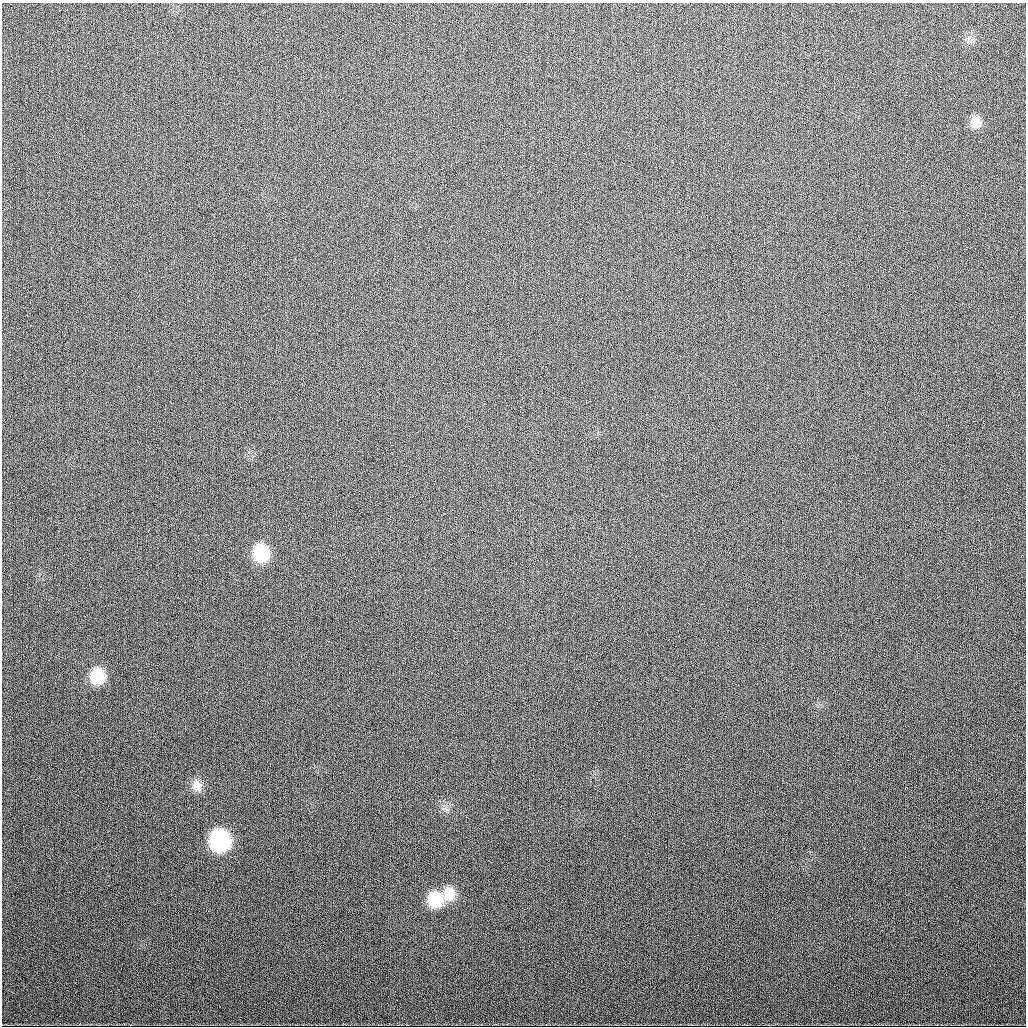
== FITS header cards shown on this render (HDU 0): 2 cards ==
NAXIS1  =                 1024
NAXIS2  =                 1024

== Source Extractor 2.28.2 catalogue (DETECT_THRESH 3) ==
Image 1024 x 1024 px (HDU 0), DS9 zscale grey, 1 PNG px = 1 image px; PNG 1028 x 1028 px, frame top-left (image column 1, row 1024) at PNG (2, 3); no overlay
Background 371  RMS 13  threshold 40.1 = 3 sigma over >= 5 px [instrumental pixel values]
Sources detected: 7; all 7 listed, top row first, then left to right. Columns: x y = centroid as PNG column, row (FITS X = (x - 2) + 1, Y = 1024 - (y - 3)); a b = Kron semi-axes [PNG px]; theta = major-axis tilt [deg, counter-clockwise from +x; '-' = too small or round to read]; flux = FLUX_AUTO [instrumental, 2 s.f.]
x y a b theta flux
976 122 17 12 -80 8500
261 553 19 17 -84 36000
98 676 17 15 -85 26000
197 786 17 13 -67 9300
220 841 18 16 -78 93000
449 894 18 16 61 16000
435 900 19 18 - 28000